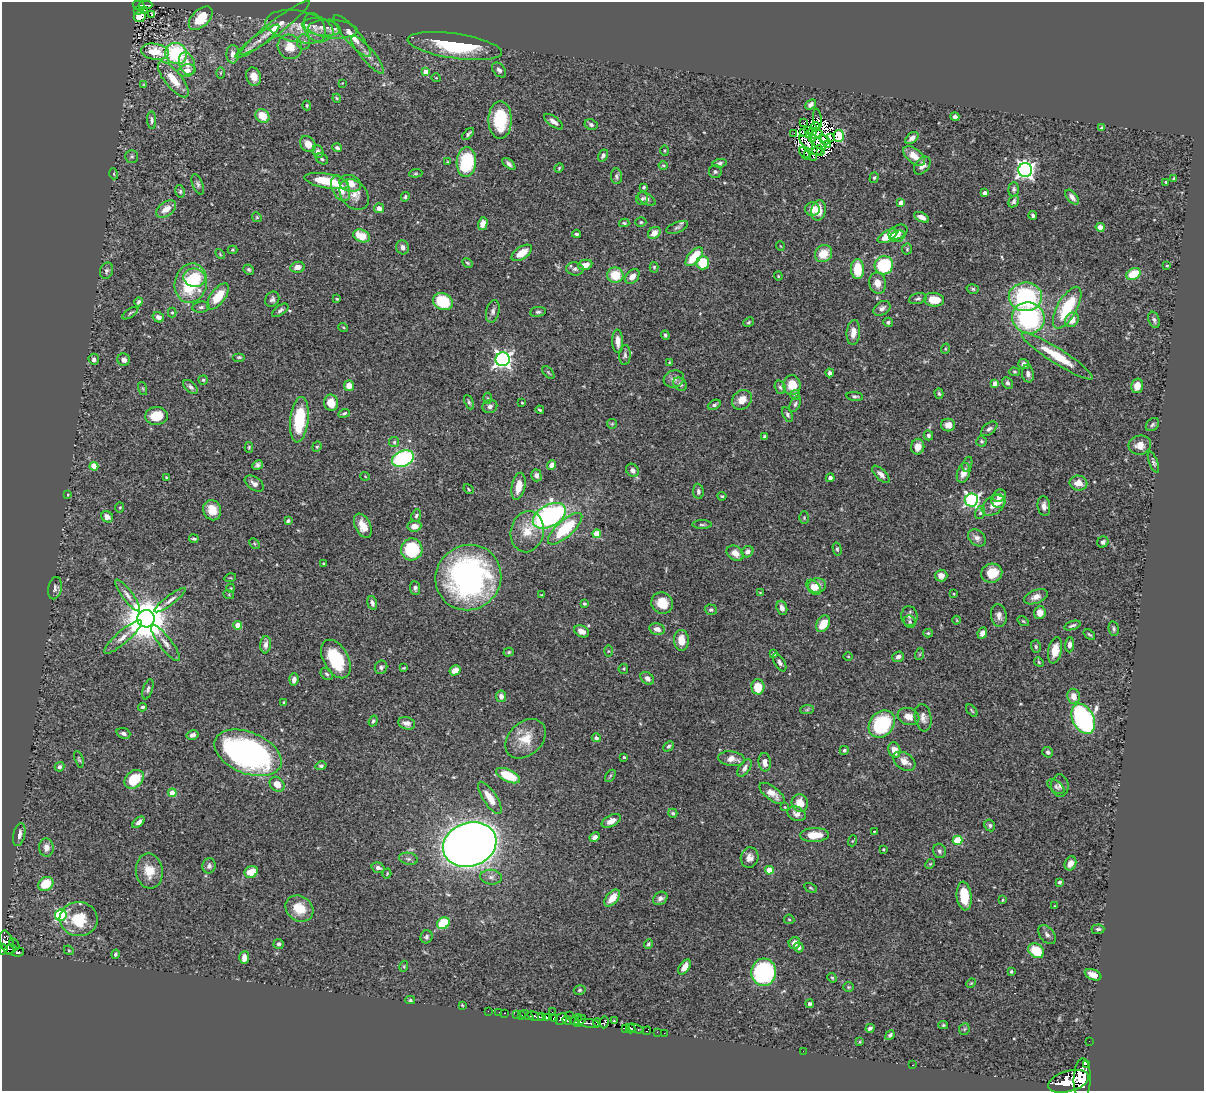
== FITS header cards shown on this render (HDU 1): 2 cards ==
NAXIS1  =                 1202
NAXIS2  =                 1089

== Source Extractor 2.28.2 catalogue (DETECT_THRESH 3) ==
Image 1202 x 1089 px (HDU 1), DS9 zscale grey, 1 PNG px = 1 image px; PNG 1206 x 1093 px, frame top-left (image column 1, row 1089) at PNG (2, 2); each listed source drawn as its Kron ellipse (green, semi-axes under 4 px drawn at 4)
Background 0.715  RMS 0.025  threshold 0.0761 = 3 sigma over >= 5 px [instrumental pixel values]
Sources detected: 492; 13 with non-positive FLUX_AUTO (blend fragments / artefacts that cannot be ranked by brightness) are neither listed nor drawn; the other 479 listed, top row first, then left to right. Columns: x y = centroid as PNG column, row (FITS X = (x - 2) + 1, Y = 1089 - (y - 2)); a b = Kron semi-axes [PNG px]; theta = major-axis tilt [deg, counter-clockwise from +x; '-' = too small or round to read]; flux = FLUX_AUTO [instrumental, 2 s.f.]
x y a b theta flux
139 5 6 4 -26 68
145 5 7 3 1 60
138 10 3 2 - 13
144 10 3 2 - 2.6
152 15 3 3 - 3.6
140 16 6 5 - 18
201 18 14 8 44 50
299 27 34 15 -10 46
315 27 15 9 -67 17
321 27 19 8 -9 18
275 28 43 7 37 32
333 29 24 9 -4 18
352 36 27 7 -49 21
257 41 27 5 36 17
304 42 7 6 - 6.8
455 46 47 12 -8 110
290 47 12 11 - 27
155 52 14 8 -8 43
176 53 11 10 - 150
233 54 9 6 88 11
368 55 24 6 -50 13
187 64 12 8 -73 17
187 70 8 6 13 14
499 70 8 5 -48 5.6
426 72 4 4 - 22
220 73 6 4 89 2.4
254 77 9 7 -72 16
436 78 4 3 - 1.2
173 79 22 8 -51 33
342 83 3 3 - 1.1
144 84 4 3 - 1.3
337 98 4 3 - 2
811 105 6 4 42 5.5
307 106 5 3 - 2.3
262 116 7 6 - 30
955 117 4 4 - 6.1
817 119 10 2 -83 2.5
152 120 9 4 -86 4.5
500 120 19 11 90 86
553 122 11 5 -37 7.4
804 122 3 2 - 0.92
591 125 7 5 -25 4.7
815 127 5 2 - 2.7
1102 128 4 3 - 2.5
808 131 3 2 - 2.7
813 131 4 2 - 2.2
804 132 2 2 - 2.3
794 133 2 2 - 2.8
468 134 7 3 46 3.6
816 135 6 3 19 2.3
839 136 6 5 - 61
830 137 3 2 - 2.5
912 138 7 5 40 8.9
812 139 3 2 - 0.6
824 139 6 2 -38 0.44
818 142 10 3 -44 3.1
806 143 9 3 -46 3.4
308 144 9 7 -48 18
827 145 3 2 - 1.5
337 148 5 4 - 3.9
818 150 6 2 42 1.6
665 151 5 3 - 1.8
821 151 3 3 - 0.54
318 152 6 5 - 6.4
804 153 7 3 -56 7
603 155 6 4 59 4.5
807 155 3 3 - 3
132 156 6 6 - 3.7
914 156 13 7 -38 22
813 157 2 2 - 0.66
322 159 7 5 -32 3.6
448 162 4 2 - 1.3
466 162 15 9 85 120
720 163 7 4 9 4
509 164 8 4 -41 5.9
663 165 4 3 - 2
922 166 10 7 51 12
559 168 5 4 - 1.9
1025 170 7 7 - 610
715 172 6 6 - 3.8
416 173 7 4 6 2.3
114 174 5 3 - 1.6
616 176 8 5 -84 4
874 178 5 4 - 2.7
1174 178 3 3 - 2
327 181 22 7 -10 58
1166 182 3 2 - 1.6
350 183 11 8 -20 21
198 184 11 5 -69 4.7
644 187 3 3 - 2.4
340 188 13 8 -62 33
1014 189 7 5 87 4.3
180 191 6 5 - 2.8
984 193 4 4 - 11
354 195 17 12 -49 18
405 197 5 4 - 3.1
1072 197 9 5 -51 8.4
642 199 6 6 - 3.5
647 199 10 5 -29 4.9
1014 201 6 4 58 4.4
901 203 4 4 - 18
379 208 5 5 - 9.4
166 209 11 7 35 18
812 209 7 7 - 16
819 210 10 7 78 22
1033 215 4 3 - 3.8
257 217 5 4 - 2
922 217 8 4 -25 12
641 222 5 4 - 2.3
624 223 5 4 - 2.7
483 224 6 5 - 13
677 227 11 5 21 4.4
1100 227 4 4 - 11
898 232 10 6 26 10
654 233 7 5 41 18
576 234 4 3 - 3.3
362 236 9 6 -23 31
887 236 11 5 28 41
897 236 8 5 18 6.6
780 246 5 3 - 1.2
403 247 7 6 - 7.8
907 249 5 5 - 2.3
232 250 5 4 - 2
522 253 11 6 34 25
220 254 6 3 -47 1.8
823 254 9 8 - 32
694 257 11 6 48 51
467 263 5 3 - 2.2
703 263 7 6 - 47
585 265 7 5 12 16
884 265 9 9 - 130
1167 266 3 3 - 1.7
297 267 7 5 12 12
654 267 5 4 - 2.1
575 269 9 6 -6 5.3
857 269 10 6 -88 46
249 270 5 4 - 2.9
107 271 8 6 67 4.2
1133 274 7 5 33 44
615 275 8 7 - 42
632 276 8 6 48 12
778 276 4 4 - 1.7
195 278 11 9 -7 55
191 283 20 16 77 110
877 283 10 8 -77 17
973 289 6 4 -16 3
218 296 15 7 53 43
1025 297 17 14 -2 180
272 299 8 6 57 6
337 299 4 3 - 1.5
918 299 9 5 14 3.8
934 300 10 7 -7 31
139 302 4 3 - 3.2
443 302 10 8 -27 82
201 307 9 5 7 4.7
882 308 9 6 35 7.1
1067 308 23 9 61 86
280 310 9 4 36 5
493 311 11 6 77 6.5
172 312 5 4 - 3.1
538 312 8 5 7 3.9
130 313 9 4 35 3
158 317 6 5 - 9.5
1028 318 16 15 - 240
1072 320 8 6 52 15
1154 320 8 5 -70 4.6
748 322 5 4 - 2.6
888 322 5 4 - 3
343 327 5 3 - 1.6
853 332 12 6 85 15
665 335 4 4 - 2.9
618 341 12 5 -87 15
945 349 5 3 - 1.6
625 355 10 6 87 5.7
1057 356 42 7 -32 60
239 357 6 4 0 2.6
94 359 5 5 - 5.4
503 359 7 7 - 660
124 360 6 6 - 8.8
669 362 4 3 - 1.5
1024 364 6 5 - 5.6
548 372 8 3 -50 2.1
1014 372 6 4 -2 2.2
830 373 4 4 - 4.7
1028 374 9 6 -82 7.1
674 379 10 8 16 8.9
203 380 5 4 - 2.6
1008 383 6 5 - 4.6
680 384 7 5 -39 5.3
995 384 4 4 - 22
792 385 10 8 -84 30
349 386 5 5 - 16
1137 386 7 6 - 16
191 387 8 5 -41 6
780 387 7 5 -71 3.6
143 388 7 3 -71 1.8
939 394 5 4 - 2.6
795 395 5 5 - 3.1
855 396 8 4 -5 4
488 398 5 3 - 1.6
742 400 11 9 41 21
469 402 7 4 -65 3.4
331 403 8 7 - 22
522 403 3 2 - 1.6
795 404 8 5 63 3.8
714 405 7 4 27 4.2
490 406 7 6 - 5.5
540 410 4 3 - 2.5
344 413 6 4 21 3.4
787 415 8 4 -63 3.9
156 416 11 9 6 43
299 420 23 9 84 94
612 424 5 4 - 2.1
948 425 7 6 - 9.6
1152 425 7 5 45 3.9
989 429 9 5 38 5.1
928 435 5 4 - 4.1
764 437 4 3 - 3.7
981 441 5 5 - 2.9
394 442 5 5 - 2.5
1140 445 11 9 13 19
249 447 5 4 - 2.1
317 447 5 4 - 2.2
918 447 8 6 79 13
403 459 11 7 20 200
1153 462 11 4 -68 3.9
967 464 7 4 69 3.1
258 465 5 4 - 5.2
552 465 5 4 - 13
94 466 4 4 - 40
632 470 7 6 - 9.1
963 473 10 6 71 15
881 474 11 5 -44 7.7
536 475 6 5 - 6.4
365 476 5 3 - 1.3
166 477 3 2 - 1.3
830 478 4 4 - 7.7
254 483 11 6 -35 9
1078 483 9 7 -10 18
518 486 14 6 78 23
469 489 6 3 -48 1.9
698 491 7 5 -85 4.7
68 495 4 2 - 1.4
722 496 4 4 - 2.3
999 496 7 6 - 9.6
971 500 6 6 - 400
998 501 7 6 - 11
993 505 13 8 37 13
1044 506 10 6 -82 8.4
120 507 5 4 - 2.7
212 510 10 9 - 24
980 513 6 5 - 3.2
416 515 6 4 68 3.3
549 516 18 10 29 390
107 517 6 5 - 9.2
804 518 6 5 - 2.3
288 521 4 3 - 2.9
702 525 10 4 0 3
363 526 13 7 -65 20
414 526 7 5 7 14
565 529 22 8 42 100
527 532 21 16 80 35
597 534 4 4 - 41
977 538 10 7 -41 8.6
194 539 5 3 - 3
1103 542 6 5 - 5
254 544 6 3 -45 2.1
412 549 11 10 - 110
837 549 6 4 -76 2.9
747 552 6 5 - 9.3
735 553 9 7 -34 15
323 564 3 2 - 1.7
992 573 11 9 13 40
941 576 6 6 - 11
230 578 6 3 16 1.8
468 578 33 32 - 470
817 585 9 7 10 18
814 587 9 5 -47 13
55 588 11 6 79 6.4
231 588 4 4 - 1.7
415 588 7 5 -84 4.1
760 593 4 3 - 1.6
954 594 3 3 - 1.6
128 595 19 5 -53 10
229 595 5 3 - 1.6
541 595 4 3 - 1.6
1036 597 12 6 21 11
170 600 19 4 37 9.2
372 603 7 4 -73 6.3
662 603 11 10 - 33
584 604 4 4 - 2.4
782 608 7 5 -71 9
711 610 6 5 - 3.3
1040 613 6 6 - 13
999 615 11 8 -81 9.8
909 616 10 8 -83 6.7
146 619 9 8 - 6900
957 620 4 3 - 1.4
1023 621 6 3 -35 2
910 622 6 5 - 3.9
823 624 9 6 59 29
238 625 4 4 - 27
1072 625 8 3 18 3.6
657 629 8 5 -12 10
1114 629 7 5 -80 3.6
582 631 8 5 -27 12
928 633 5 4 - 2.3
982 633 6 4 64 8.7
1089 635 6 3 -40 2.5
123 637 24 6 41 15
681 640 10 7 -88 23
165 643 22 6 -52 12
266 645 8 5 85 8.2
1070 645 7 4 87 6.4
1036 647 6 4 -75 3.3
1055 650 13 7 79 21
608 651 6 4 89 1.8
509 652 5 4 - 2.7
774 653 3 3 - 2.6
920 654 6 3 71 2.1
848 656 5 3 - 1.4
898 657 6 5 - 6.5
336 659 21 12 -61 91
779 662 10 5 -60 5.4
1039 662 5 4 - 2.3
381 667 7 6 - 4.9
404 668 3 2 - 1.5
623 669 5 4 - 2
455 670 6 5 - 17
327 674 7 5 -46 3.5
647 678 7 5 -42 7.6
294 679 6 4 85 8.8
758 687 7 6 - 33
148 689 10 4 73 4
501 696 6 5 - 7.9
1074 696 7 6 - 15
284 702 3 3 - 1.5
143 707 4 4 - 3.3
807 710 7 4 2 2.7
972 711 7 3 -50 2
909 716 11 8 -18 17
923 718 14 8 -81 10
1083 719 16 10 -64 460
373 721 5 4 - 3
407 723 9 6 -15 11
882 724 15 12 49 130
123 733 7 5 -21 5.2
192 735 6 5 - 5.5
596 738 4 4 - 3.7
525 739 23 16 43 40
669 746 6 4 44 3.5
844 750 4 4 - 3
894 750 8 6 -70 20
1048 752 5 5 - 4.5
248 753 35 20 -22 560
624 757 3 3 - 2.1
79 759 8 4 -72 2.5
732 759 13 7 -7 15
904 761 12 8 -33 16
765 762 9 6 -84 13
321 766 5 4 - 3.6
60 767 5 4 - 4
745 768 10 5 58 7.2
508 776 13 6 -24 65
610 776 7 3 54 2.2
134 779 11 8 43 58
277 784 8 6 -48 16
1060 786 11 8 -85 7.1
1056 787 9 6 -37 4.6
172 793 4 4 - 32
772 793 15 6 -37 17
490 798 19 6 -56 27
800 803 9 8 - 23
785 807 3 3 - 1.2
673 813 5 4 - 2.7
797 814 9 7 -23 10
611 821 10 5 27 11
139 822 7 4 40 8.6
990 825 6 5 - 3.7
874 831 2 2 - 1.4
19 834 12 5 77 10
815 835 14 7 2 32
595 837 5 4 - 6.3
957 840 5 4 - 68
852 841 5 3 - 1.4
470 845 27 22 19 2800
46 848 9 7 -87 15
883 849 3 2 - 1.6
939 851 7 6 - 4.5
749 858 10 9 - 11
408 859 9 6 -10 5.7
1070 863 7 5 68 9.6
930 864 5 4 - 2
209 866 8 6 80 5.2
378 868 6 5 - 6.8
769 870 4 4 - 30
149 871 17 13 -81 31
251 872 7 5 26 27
387 874 5 4 - 1.8
491 877 11 7 -6 7.8
1060 882 4 4 - 3.7
46 884 8 6 34 48
811 888 7 4 -27 2.2
964 896 14 7 -84 42
612 898 10 6 49 26
660 898 8 6 35 6.8
1002 900 4 3 - 1.7
1055 906 3 3 - 1.4
299 908 15 12 -34 36
61 915 6 5 - 200
79 919 19 17 -5 66
789 919 5 4 - 2.4
443 923 7 5 33 75
1098 929 6 5 - 3.9
1047 935 11 7 -53 7.4
426 937 6 6 - 4.1
7 943 12 6 -72 330
794 943 6 6 - 11
14 944 6 2 -56 41
279 944 5 5 - 4.1
648 944 5 4 - 2.9
799 947 5 5 - 4.6
3 949 5 4 - 290
10 949 6 4 11 150
69 950 5 4 - 2.2
1036 951 8 6 -38 53
18 952 6 3 14 91
115 954 5 4 - 3
244 957 6 5 - 12
404 966 5 3 - 1.9
684 967 9 5 55 15
1011 971 4 3 - 2.2
764 972 13 12 - 220
1093 975 9 5 -22 15
832 978 5 4 - 2.2
971 983 5 4 - 1.9
848 987 5 4 - 2.1
580 990 6 4 15 2.7
410 1000 5 4 - 2.2
810 1004 4 4 - 3.7
462 1005 4 3 - 1.5
488 1011 2 2 - 3.3
499 1012 2 2 - 7.4
552 1012 2 2 - 6.9
505 1013 3 2 - 6.6
517 1014 2 2 - 8.4
521 1015 3 2 - 12
527 1015 7 3 -24 90
535 1016 9 3 -17 210
570 1016 2 2 - 6
542 1017 3 3 - 150
546 1017 4 3 - 220
578 1017 3 2 - 26
554 1018 4 3 - 190
561 1019 6 5 - 650
567 1020 5 3 - 140
575 1021 4 3 - 36
580 1021 7 3 46 150
614 1021 3 2 - 1.5
604 1022 6 4 80 90
589 1023 10 3 -7 200
597 1023 5 3 - 120
943 1025 5 4 - 2.2
625 1028 3 2 - 66
870 1028 4 4 - 5.3
631 1029 4 3 - 140
635 1029 9 4 -15 93
964 1029 6 5 - 2.8
647 1031 4 3 - 15
657 1032 2 2 - 10
664 1033 2 2 - 6.8
890 1035 5 4 - 4.2
1089 1041 2 2 - 6.2
860 1042 4 3 - 1.8
803 1051 2 2 - 3.6
1086 1064 2 2 - 9400
913 1065 3 2 - 2.3
1082 1079 20 8 88 2600
1069 1081 20 10 16 3100
At the frame edge (FLAGS 8, measured only in part): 1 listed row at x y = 3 949
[13 non-positive-flux detections neither listed nor drawn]